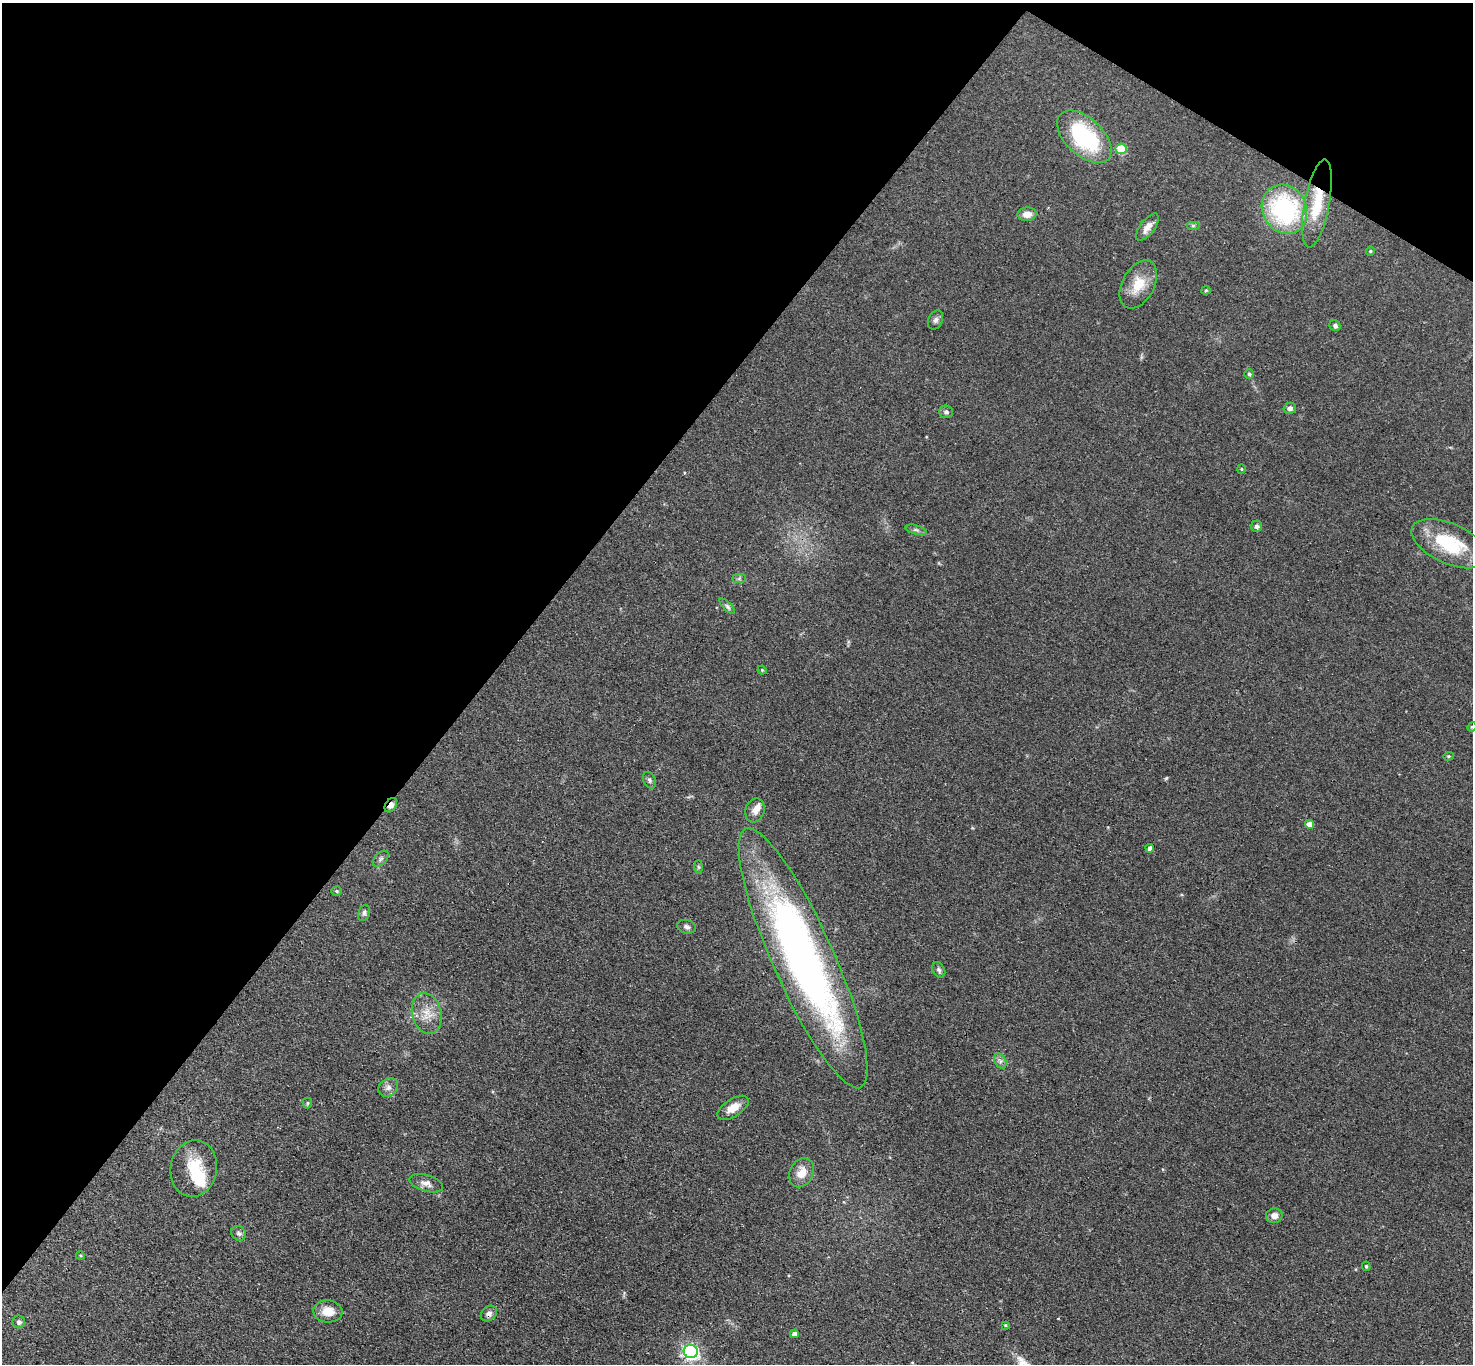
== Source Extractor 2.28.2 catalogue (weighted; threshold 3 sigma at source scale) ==
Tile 2 of 4 x 4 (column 2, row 1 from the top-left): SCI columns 1518-2988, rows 4395-5756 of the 6061 x 6051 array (HDU 1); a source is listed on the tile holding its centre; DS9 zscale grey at full resolution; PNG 1475 x 1366 px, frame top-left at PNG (2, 3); each listed source drawn as its Kron ellipse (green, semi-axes under 4 px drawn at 4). Shown black and unused: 36% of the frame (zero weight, under 3 of 4 exposures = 1% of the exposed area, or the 3 px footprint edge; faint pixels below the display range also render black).
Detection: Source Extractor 2.28.2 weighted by HDU 2 'WHT'; one run over the whole footprint, this tile lists its part. Background 0.12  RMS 0.0068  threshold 0.0307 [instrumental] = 3 sigma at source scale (4.5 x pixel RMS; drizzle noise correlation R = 1.50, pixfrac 1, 0.05/0.05 arcsec/px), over >= 5 px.
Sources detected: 57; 1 cosmic-ray / hot-pixel residue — neither listed nor drawn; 2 inside a brighter listed object's ellipse — not listed separately; the other 54 listed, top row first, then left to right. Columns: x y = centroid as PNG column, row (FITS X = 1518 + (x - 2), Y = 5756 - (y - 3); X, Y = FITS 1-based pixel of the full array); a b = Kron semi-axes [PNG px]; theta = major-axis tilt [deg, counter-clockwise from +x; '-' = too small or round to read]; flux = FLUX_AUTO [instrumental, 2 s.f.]
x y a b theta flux
1084 137 33 18 -43 64
1121 149 5 5 - 24
1317 204 45 12 79 26
1284 209 25 22 -62 89
1027 214 9 7 4 5.5
1193 225 7 4 0 1.2
1147 227 16 7 52 5.5
1370 251 4 4 - 0.74
1138 285 26 16 61 16
1206 290 4 4 - 0.8
935 320 10 7 64 2.2
1335 326 6 5 - 1.9
1249 374 5 5 - 1
1290 408 6 5 - 2.5
946 412 7 6 - 2
1241 469 4 4 - 0.68
1257 526 5 5 - 2
916 530 11 4 -15 1.7
1449 544 41 20 -24 39
739 578 7 4 1 1.2
727 606 10 4 -45 1.8
762 670 4 4 - 0.78
1472 727 5 4 - 0.76
1448 756 5 4 - 0.86
649 780 8 6 -64 1.7
391 805 8 5 57 4.6
755 810 12 9 72 4.7
1309 824 4 4 - 6.4
1150 848 4 4 - 2.4
381 859 10 5 45 1.8
698 867 7 4 -89 1.1
336 891 5 4 - 0.96
364 913 8 5 67 1.7
687 927 10 6 -17 2.1
803 958 142 30 -66 360
939 970 8 6 -62 1.9
427 1014 21 14 -77 11
1000 1061 8 5 -60 2.1
388 1087 10 8 39 3.5
307 1103 5 4 - 0.93
733 1108 18 8 32 7.9
194 1168 28 23 80 24
802 1173 15 11 63 8.3
426 1183 17 8 -16 4.5
1274 1216 8 7 - 4.1
239 1233 8 7 - 1.8
80 1255 4 3 - 0.66
1366 1266 5 3 - 0.93
328 1311 14 11 -4 10
489 1313 9 7 40 2.6
19 1322 6 6 - 1.8
1005 1325 4 3 - 0.63
794 1334 4 4 - 3.3
691 1352 7 6 - 200
Overlapping masked pixels (flux is a lower limit): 4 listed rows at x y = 1317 204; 391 805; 803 958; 489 1313
Isophote crosses this tile's border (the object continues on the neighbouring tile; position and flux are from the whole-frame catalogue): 1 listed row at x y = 1472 727